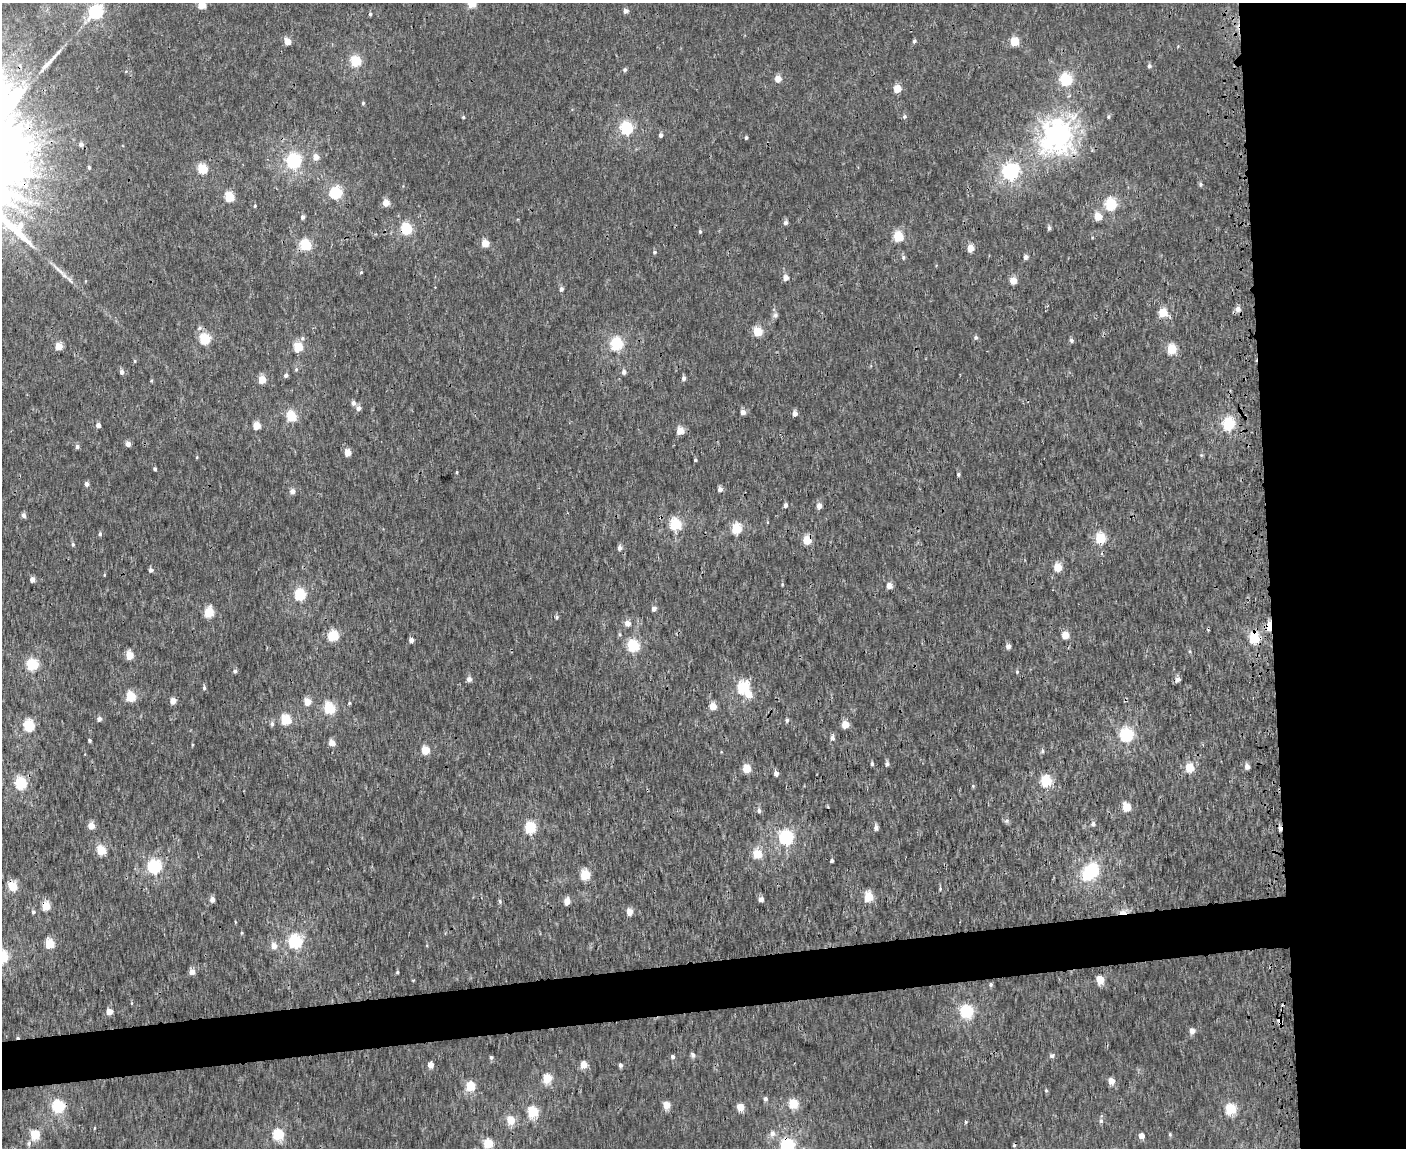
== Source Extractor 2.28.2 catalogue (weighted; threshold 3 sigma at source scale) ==
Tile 6 of 3 x 4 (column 3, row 2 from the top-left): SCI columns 2958-4361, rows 2298-3443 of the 4468 x 4596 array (HDU 1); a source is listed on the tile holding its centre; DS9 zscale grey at full resolution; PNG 1408 x 1150 px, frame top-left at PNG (2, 3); no overlay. Shown black and unused: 14% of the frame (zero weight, under 3 of 4 exposures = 6% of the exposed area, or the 3 px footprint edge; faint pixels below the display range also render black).
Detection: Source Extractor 2.28.2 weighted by HDU 2 'WHT'; one run over the whole footprint, this tile lists its part. Background 2.24e-04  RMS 0.0014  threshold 0.0064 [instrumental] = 3 sigma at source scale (4.5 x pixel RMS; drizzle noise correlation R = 1.50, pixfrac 1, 0.0396/0.0396 arcsec/px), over >= 5 px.
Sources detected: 235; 1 inside a brighter object's white glare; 5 cosmic-ray / hot-pixel residue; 1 long thin detection or spike segment (spike, bleed or trail) — not listed; the other 228 listed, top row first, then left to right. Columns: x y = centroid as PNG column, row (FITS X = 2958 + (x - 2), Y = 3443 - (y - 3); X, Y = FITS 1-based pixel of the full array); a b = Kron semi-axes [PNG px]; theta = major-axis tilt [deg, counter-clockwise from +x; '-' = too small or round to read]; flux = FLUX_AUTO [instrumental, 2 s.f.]
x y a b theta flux
472 3 5 5 - 5.8
202 5 5 5 - 4.7
96 11 7 6 - 27
626 11 4 4 - 0.87
370 14 5 4 - 0.26
288 41 5 4 - 2.5
914 41 5 4 - 0.29
1015 41 5 5 - 6.2
1178 46 5 3 - 0.13
355 61 5 5 - 13
1149 66 6 5 - 0.41
625 70 5 4 - 0.4
778 79 5 4 - 2.3
1066 79 6 6 - 18
897 88 5 5 - 4
363 103 4 4 - 0.21
905 116 5 5 - 0.31
463 117 4 4 - 0.2
1108 117 5 5 - 0.25
626 128 6 6 - 23
661 135 4 4 - 0.45
1057 135 12 10 64 140
746 137 4 3 - 0.29
81 144 5 5 - 0.57
316 157 5 5 - 1.4
294 160 6 6 - 40
89 167 4 3 - 0.28
202 169 5 5 - 8.8
1010 171 7 6 - 50
1200 184 5 5 - 0.26
336 192 6 5 - 19
229 196 5 5 - 9.4
386 202 5 4 - 2.4
1111 204 6 6 - 16
255 206 4 3 - 0.19
1098 216 5 5 - 3.2
303 217 4 4 - 0.48
786 223 6 5 - 0.48
406 228 5 5 - 18
1049 228 4 4 - 0.43
700 231 5 4 - 0.23
898 236 5 5 - 10
1092 237 4 3 - 0.12
485 243 5 5 - 3.8
305 245 5 5 - 14
970 248 5 4 - 2.5
654 252 5 5 - 0.26
903 257 6 5 - 0.31
1025 257 5 4 - 0.6
59 270 29 5 -42 1.4
361 272 5 4 - 0.17
786 278 5 4 - 1.3
1013 280 5 5 - 2.8
561 289 5 5 - 0.49
1163 312 5 5 - 4.9
775 315 8 7 - 0.44
200 328 8 5 41 0.38
758 331 5 5 - 6.4
976 337 5 5 - 0.34
205 338 5 5 - 14
1071 340 5 4 - 0.45
617 343 6 5 - 21
58 346 5 5 - 3.1
298 347 5 5 - 8.3
1172 349 5 5 - 7.7
135 361 5 4 - 0.16
296 369 6 5 - 0.25
122 372 5 5 - 0.65
624 372 6 5 - 0.56
286 375 5 4 - 0.45
684 378 5 4 - 0.63
262 379 5 4 - 4
151 380 5 4 - 0.18
353 403 6 5 - 0.59
359 408 5 5 - 0.83
743 412 5 4 - 1.1
795 413 4 4 - 1
291 416 5 5 - 11
1228 423 6 5 - 21
98 425 4 4 - 0.91
256 426 5 5 - 3.8
680 430 5 5 - 3
128 444 5 4 - 1
77 446 5 5 - 0.46
347 452 5 4 - 2.4
1201 455 5 4 - 0.17
197 457 5 3 - 0.13
695 460 3 3 - 0.26
155 469 4 3 - 0.33
457 472 4 3 - 0.14
958 474 4 4 - 0.25
87 484 4 4 - 0.75
720 489 5 4 - 0.82
292 491 5 5 - 1
786 505 5 4 - 0.43
819 506 5 4 - 1.1
24 515 5 4 - 0.63
767 522 5 3 - 0.12
675 524 6 5 - 17
736 528 6 5 - 9.6
100 534 5 4 - 0.37
1100 538 5 5 - 12
807 540 5 5 - 5.8
73 544 5 4 - 0.23
619 548 6 5 - 0.55
1058 567 5 5 - 4.9
151 570 5 4 - 0.43
104 575 4 3 - 0.15
32 579 4 4 - 1.1
782 584 4 4 - 0.14
889 585 5 4 - 1.7
300 594 5 5 - 17
654 608 5 4 - 0.85
209 612 5 5 - 8.1
556 617 6 5 - 0.27
628 623 5 5 - 1.5
1269 626 6 4 88 5.1
1065 635 5 5 - 3.3
333 636 5 5 - 12
1254 638 6 5 - 13
411 640 4 4 - 0.81
633 645 6 5 - 17
1008 646 4 4 - 0.87
129 655 5 5 - 4.2
32 664 5 5 - 17
235 671 5 4 - 0.38
1017 672 6 4 71 0.2
469 679 5 4 - 0.84
1178 679 7 6 - 0.55
204 687 6 4 -89 0.31
743 687 6 6 - 17
749 694 5 5 - 2.5
131 696 5 5 - 8.1
173 701 4 4 - 1.7
307 701 5 5 - 2.4
349 703 5 4 - 0.17
713 706 5 4 - 3.1
329 708 6 5 - 14
99 719 4 4 - 0.71
285 719 5 5 - 9.4
787 720 6 4 79 0.29
272 724 7 6 - 0.38
845 724 5 5 - 3.1
28 725 6 5 - 15
1126 734 6 6 - 27
832 738 6 5 - 0.68
89 740 3 3 - 0.29
332 743 5 4 - 2
192 745 5 3 - 0.13
425 750 5 5 - 6.1
1042 751 6 5 - 0.35
872 763 4 4 - 0.3
887 764 6 4 80 0.43
1247 766 5 5 - 0.83
1190 768 5 5 - 6.6
746 769 5 5 - 4.3
776 773 5 4 - 0.66
1046 781 6 5 - 13
20 783 6 5 - 17
973 786 5 4 - 0.16
1127 807 5 5 - 5.2
759 810 6 5 - 0.46
1007 821 7 6 - 0.35
1093 824 5 5 - 0.44
91 826 5 4 - 2.4
530 827 6 5 - 15
876 828 5 4 - 0.7
786 837 6 6 - 30
101 850 5 5 - 6.8
757 854 5 5 - 6.9
832 861 3 3 - 0.38
154 866 6 6 - 28
1092 869 6 6 - 24
585 875 5 5 - 8.8
13 886 5 5 - 7.7
940 889 4 3 - 0.21
868 897 5 5 - 7.2
212 899 5 4 - 0.97
761 899 4 4 - 0.95
500 901 6 4 -71 0.28
567 901 5 4 - 1.9
46 906 5 5 - 5.4
33 912 6 5 - 0.32
630 912 5 4 - 2.2
1123 912 10 5 10 1.2
235 922 5 3 - 0.11
242 933 4 4 - 0.16
295 941 6 6 - 27
50 944 5 5 - 7.6
274 946 6 6 - 1.4
192 972 5 5 - 1.3
397 972 4 4 - 0.18
1100 980 5 5 - 4.5
991 984 5 5 - 0.27
109 1011 4 4 - 2.2
966 1011 6 6 - 25
1280 1021 12 5 -68 0.52
1192 1031 5 4 - 1.3
693 1055 6 5 - 0.49
1052 1056 5 5 - 0.49
491 1057 5 5 - 0.28
673 1057 5 4 - 0.41
430 1065 5 4 - 1.7
584 1065 5 4 - 2.6
620 1065 4 4 - 0.44
547 1078 5 5 - 6.5
1111 1081 5 4 - 2.4
470 1086 5 5 - 8.4
1046 1090 5 4 - 0.2
765 1099 5 5 - 0.46
793 1103 5 5 - 8.3
666 1105 5 5 - 3.5
58 1106 6 6 - 20
740 1107 5 5 - 3.8
1230 1109 5 5 - 13
532 1112 6 5 - 13
510 1120 5 5 - 4.1
1101 1121 6 5 - 0.42
966 1122 4 4 - 0.17
94 1128 5 3 - 0.11
772 1133 8 7 - 0.76
278 1134 6 5 - 14
1170 1134 5 4 - 0.2
35 1135 5 5 - 8.8
1142 1136 4 4 - 1.3
29 1143 6 5 - 0.41
488 1143 5 5 - 8.8
788 1145 6 6 - 31
Overlapping masked pixels (flux is a lower limit): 11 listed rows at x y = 1057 135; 406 228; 305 245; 807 540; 1269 626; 1254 638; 13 886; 46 906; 1123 912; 1280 1021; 788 1145
Isophote crosses this tile's border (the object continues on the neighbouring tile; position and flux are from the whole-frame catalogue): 4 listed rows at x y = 472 3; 202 5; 488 1143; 788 1145